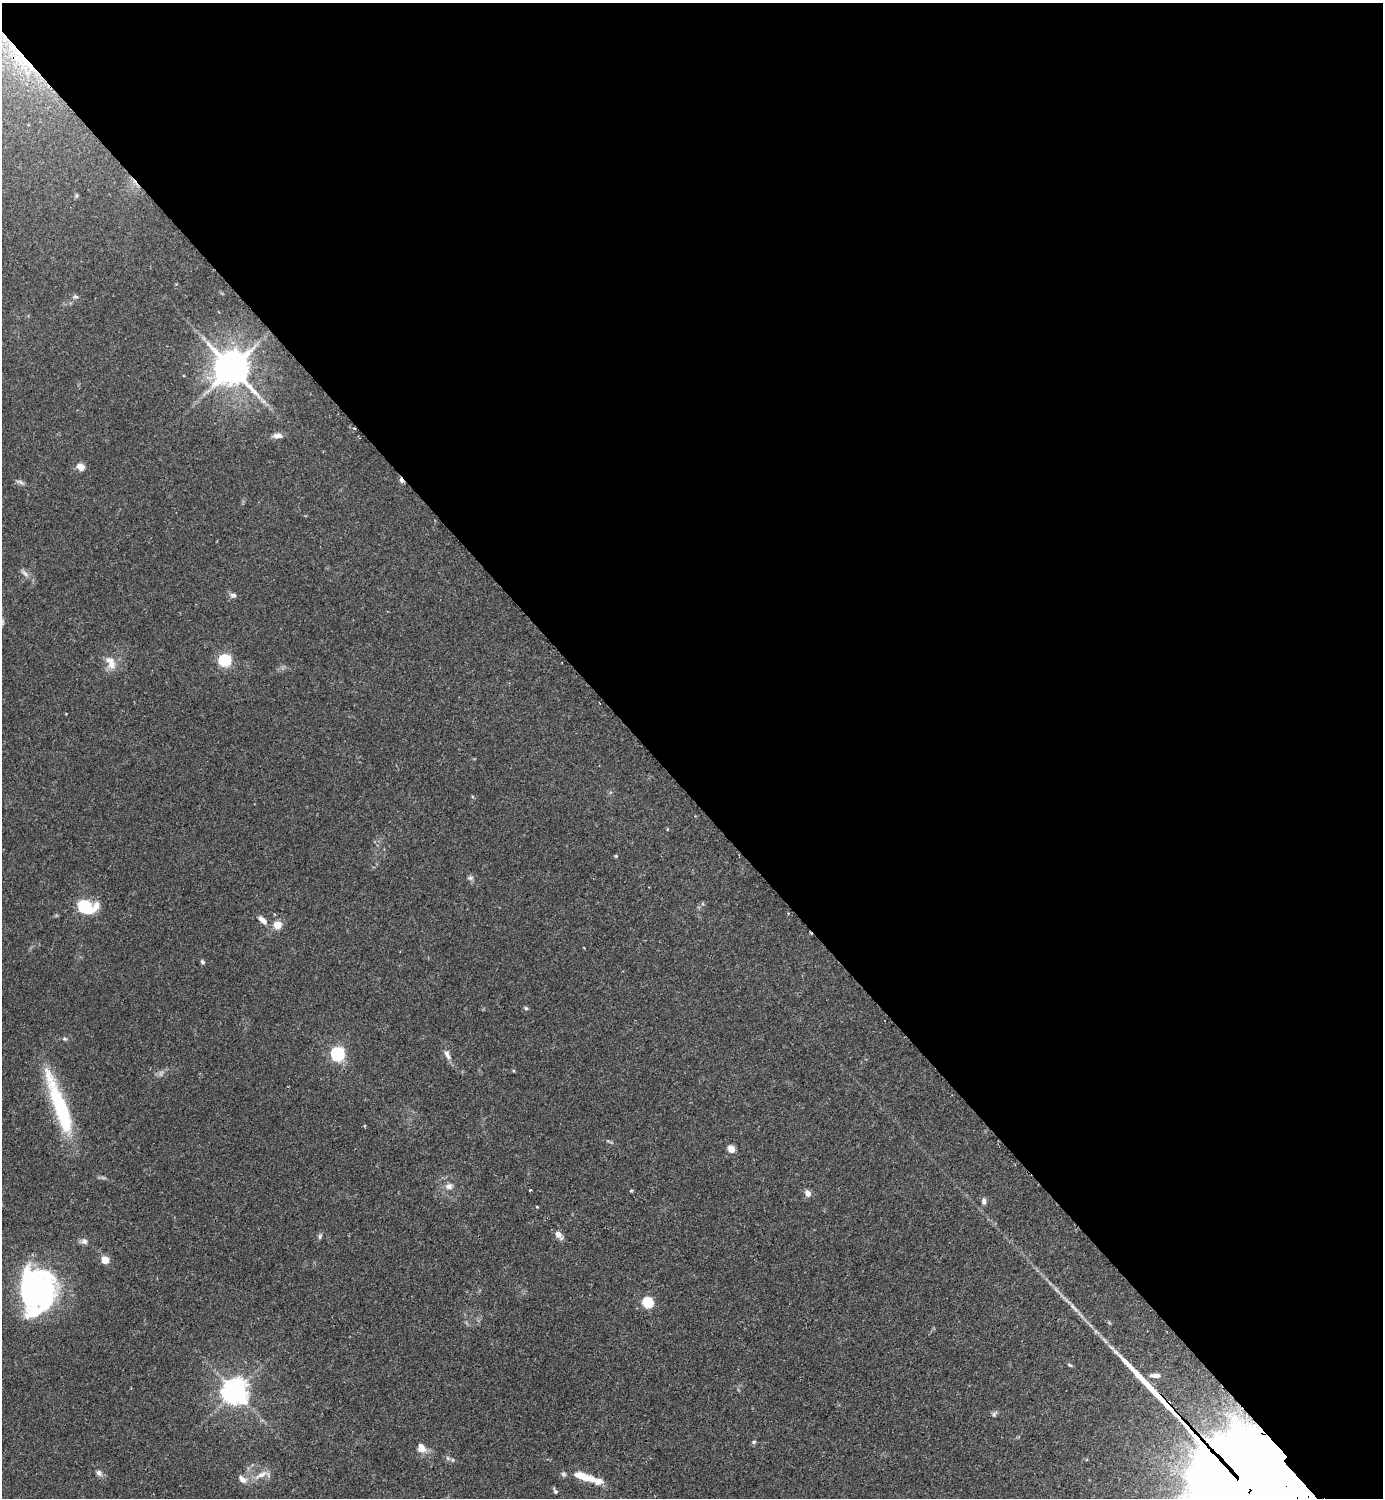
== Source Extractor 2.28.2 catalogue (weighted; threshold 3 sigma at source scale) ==
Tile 3 of 4 x 4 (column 3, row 1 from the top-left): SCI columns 3106-4486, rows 4534-6029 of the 6069 x 6073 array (HDU 1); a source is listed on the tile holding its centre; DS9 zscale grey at full resolution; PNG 1385 x 1500 px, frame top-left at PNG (2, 3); no overlay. Shown black and unused: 53% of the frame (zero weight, under 2 of 3 exposures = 3% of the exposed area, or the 3 px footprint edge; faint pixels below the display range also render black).
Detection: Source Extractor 2.28.2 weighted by HDU 2 'WHT'; one run over the whole footprint, this tile lists its part. Background 0.174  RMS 0.0076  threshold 0.0341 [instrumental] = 3 sigma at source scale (4.5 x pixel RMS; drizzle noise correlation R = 1.50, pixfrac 1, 0.05/0.05 arcsec/px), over >= 5 px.
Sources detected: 59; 1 too faint to see at this stretch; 1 inside a brighter object's white glare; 1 cosmic-ray / hot-pixel residue — not listed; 3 inside a brighter listed object's ellipse — not listed separately; the other 53 listed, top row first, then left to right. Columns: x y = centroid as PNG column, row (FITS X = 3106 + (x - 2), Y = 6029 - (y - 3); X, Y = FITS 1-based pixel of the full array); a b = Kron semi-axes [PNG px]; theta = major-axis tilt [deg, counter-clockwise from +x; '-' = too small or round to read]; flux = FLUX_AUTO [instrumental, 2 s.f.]
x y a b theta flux
24 63 10 7 45 6.2
75 296 8 5 -7 1.4
231 368 11 9 -43 1900
263 401 7 4 -18 1.6
354 428 3 3 - 0.94
277 436 12 6 0 3.7
80 467 5 5 - 14
20 482 13 4 -19 2
25 573 11 5 -46 2.7
233 595 9 6 -16 2.2
2 622 9 6 -90 2
225 660 6 6 - 110
111 665 13 12 - 7.2
66 714 3 2 - 0.51
667 829 4 3 - 0.71
616 856 4 4 - 0.75
470 878 9 5 9 1.7
85 906 18 13 -33 26
274 914 3 3 - 0.76
263 920 13 7 -42 4.5
277 925 8 7 - 8.9
202 962 6 4 -45 1.4
526 1008 6 4 -43 1.1
64 1039 7 5 -19 1.2
337 1054 6 6 - 140
447 1055 14 7 -65 4
60 1106 76 13 -70 70
731 1149 5 4 - 15
449 1186 9 8 - 3.8
530 1190 3 2 - 0.81
631 1190 3 3 - 1.3
808 1193 9 7 -56 3.8
984 1201 8 6 -87 2.2
537 1207 3 2 - 0.76
558 1234 9 7 -51 4.5
320 1236 8 5 72 1.5
84 1241 10 8 -23 2.7
105 1260 5 5 - 17
38 1290 48 35 -75 150
648 1303 6 5 - 54
1074 1307 19 4 -45 4.3
1070 1365 7 3 -35 1.1
1155 1375 13 5 -2 3.3
235 1392 8 8 - 790
994 1414 9 5 61 1.7
754 1442 6 5 - 1.1
421 1447 11 8 -60 6.7
448 1458 6 6 - 1.6
99 1473 10 7 -52 2.6
261 1474 21 7 26 7
582 1476 42 9 -18 17
242 1479 14 8 -38 4.5
555 1491 9 5 -60 1.5
Overlapping masked pixels (flux is a lower limit): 2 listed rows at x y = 24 63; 354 428
Isophote crosses this tile's border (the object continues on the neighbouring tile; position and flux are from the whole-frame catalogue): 1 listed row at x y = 2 622